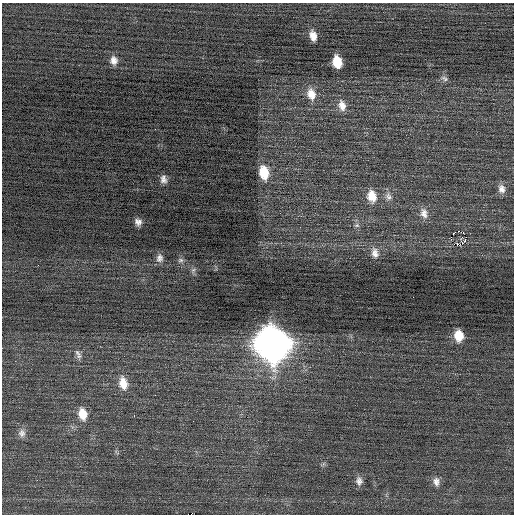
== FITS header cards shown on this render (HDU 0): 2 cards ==
NAXIS1  =                  512 / Axis length
NAXIS2  =                  512 / Axis length

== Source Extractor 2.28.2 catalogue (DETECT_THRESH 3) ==
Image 512 x 512 px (HDU 0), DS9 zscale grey, 1 PNG px = 1 image px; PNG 516 x 516 px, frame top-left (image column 1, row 512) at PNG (2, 3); no overlay
Background 0.0222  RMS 0.68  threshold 2.04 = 3 sigma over >= 5 px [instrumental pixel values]
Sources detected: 34; all 34 listed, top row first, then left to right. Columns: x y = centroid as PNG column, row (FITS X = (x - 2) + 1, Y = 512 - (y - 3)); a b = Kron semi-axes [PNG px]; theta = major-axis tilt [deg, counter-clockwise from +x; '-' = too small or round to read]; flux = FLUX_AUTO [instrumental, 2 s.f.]
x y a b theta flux
313 36 12 8 -75 400
114 60 11 9 -83 320
337 62 10 7 -78 970
444 78 11 6 -28 140
311 94 15 11 -74 620
342 105 14 9 -77 420
155 129 2 2 - 32
264 173 15 10 -80 1100
163 179 10 7 -84 240
501 189 12 9 -79 300
372 196 14 10 -75 700
388 196 12 8 -66 250
424 213 15 10 -74 370
138 222 8 7 - 230
357 225 7 5 -19 110
458 231 2 2 - 560
454 233 6 4 43 55
451 239 2 2 - 230
464 240 5 2 - 68
457 244 4 2 - 86
375 253 14 9 -79 320
159 258 11 8 80 230
181 260 8 6 14 110
38 265 2 2 - 24
193 270 6 5 - 95
459 336 11 8 -86 830
273 344 16 14 -74 85000
78 353 10 7 -60 190
123 383 16 10 -77 650
82 414 14 10 -78 690
22 433 12 10 -80 270
359 481 12 9 -82 260
436 481 12 8 -79 270
191 514 2 2 - 740
At the frame edge (FLAGS 8, measured only in part): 1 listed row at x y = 191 514